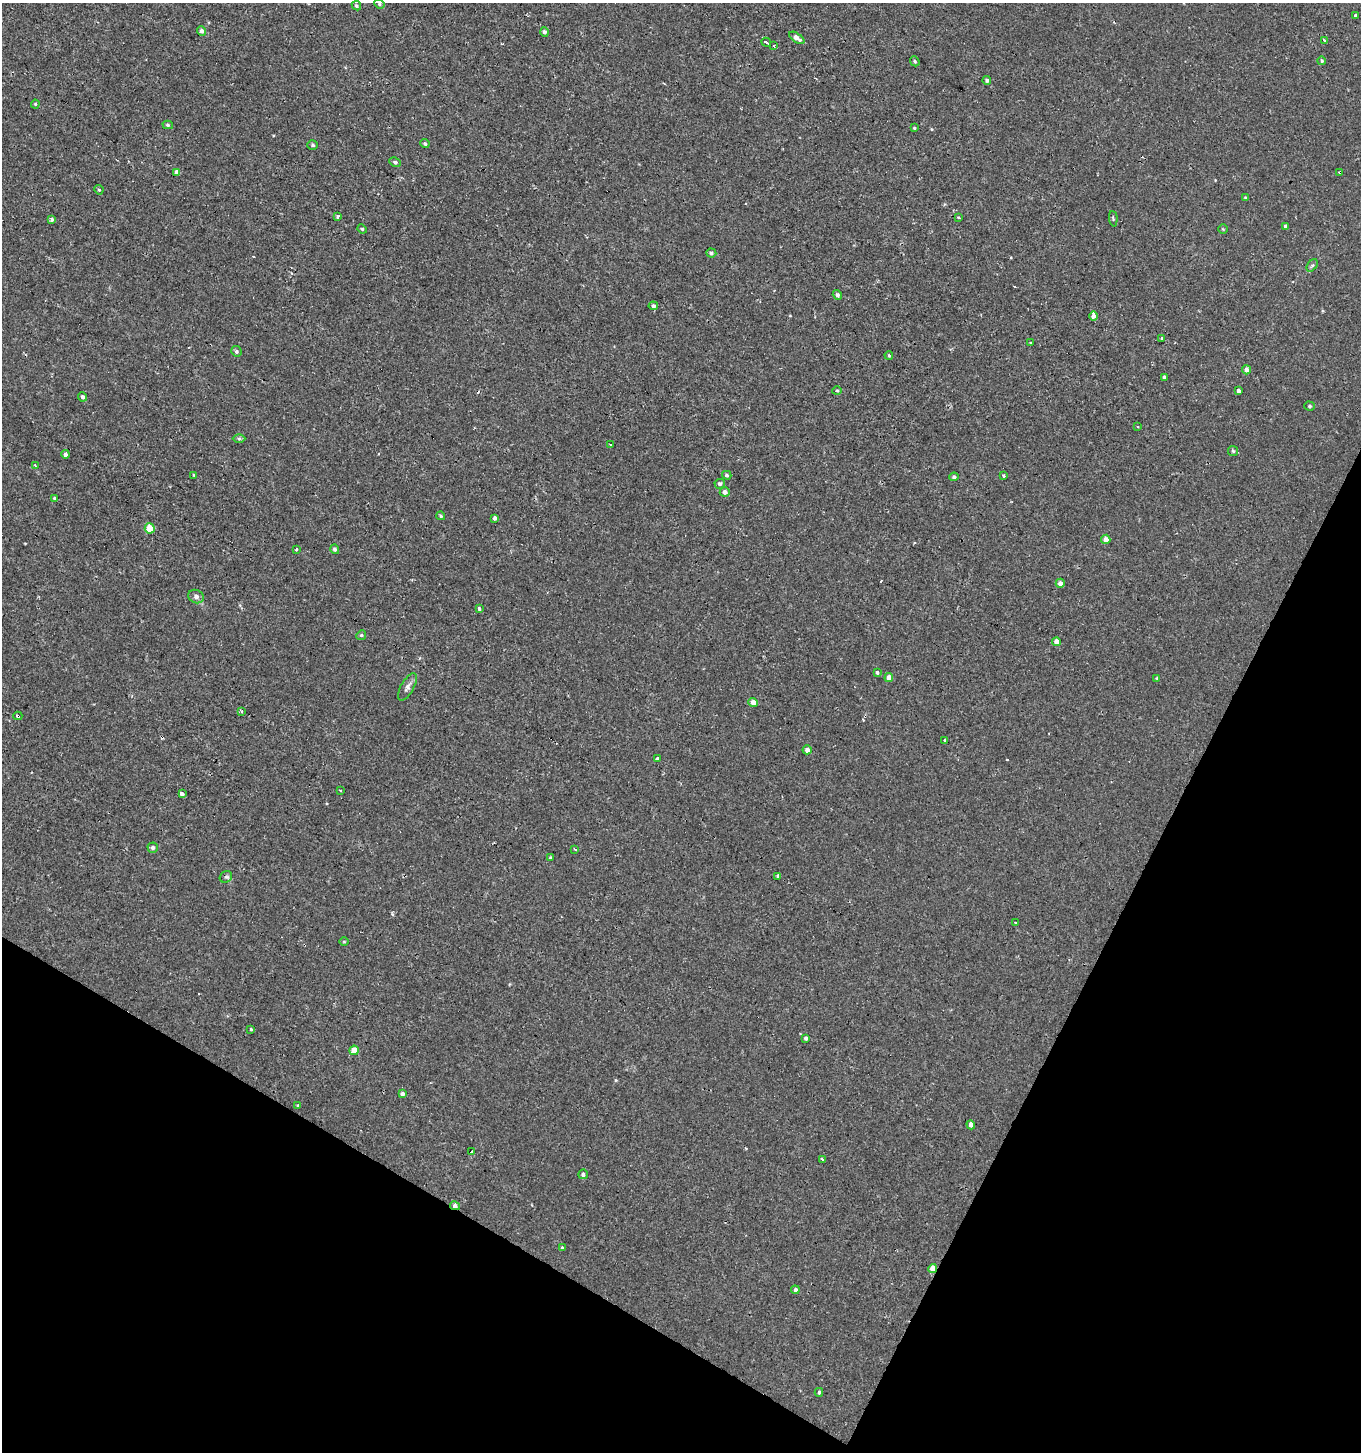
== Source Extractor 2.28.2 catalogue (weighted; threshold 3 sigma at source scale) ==
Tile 15 of 4 x 4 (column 3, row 4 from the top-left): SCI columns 2918-4276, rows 45-1494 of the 5950 x 5842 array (HDU 1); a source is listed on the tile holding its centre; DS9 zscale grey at full resolution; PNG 1363 x 1454 px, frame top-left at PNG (2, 3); each listed source drawn as its Kron ellipse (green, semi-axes under 4 px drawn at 4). Shown black and unused: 24% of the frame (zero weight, under 2 of 3 exposures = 3% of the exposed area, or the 3 px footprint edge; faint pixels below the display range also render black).
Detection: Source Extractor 2.28.2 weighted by HDU 2 'WHT'; one run over the whole footprint, this tile lists its part. Background -4.14e-04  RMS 0.0023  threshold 0.0104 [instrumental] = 3 sigma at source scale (4.5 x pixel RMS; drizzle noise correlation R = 1.50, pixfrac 1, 0.0396/0.0396 arcsec/px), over >= 5 px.
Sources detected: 114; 13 cosmic-ray / hot-pixel residue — neither listed nor drawn; the other 101 listed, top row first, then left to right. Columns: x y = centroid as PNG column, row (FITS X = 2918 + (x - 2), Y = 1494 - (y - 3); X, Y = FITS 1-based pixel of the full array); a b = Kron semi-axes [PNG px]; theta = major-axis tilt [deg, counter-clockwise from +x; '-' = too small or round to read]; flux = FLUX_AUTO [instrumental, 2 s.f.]
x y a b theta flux
379 4 5 4 - 0.31
356 6 5 4 - 0.38
1356 16 3 3 - 3.7
201 31 5 4 - 0.9
544 32 5 4 - 0.59
797 38 9 4 -33 1.4
1324 40 3 2 - 0.81
766 42 5 3 - 3.1
774 46 3 3 - 0.25
915 61 5 4 - 0.34
1322 61 4 4 - 0.33
987 80 4 4 - 0.47
35 104 4 4 - 0.22
168 125 5 4 - 0.34
914 128 3 3 - 0.26
425 144 4 4 - 0.41
313 145 5 4 - 0.39
395 162 6 4 -27 0.51
177 172 4 4 - 0.99
1340 172 3 2 - 0.3
99 190 5 3 - 0.23
1245 198 4 3 - 0.28
338 217 4 3 - 1.5
958 217 3 3 - 0.39
1113 219 8 3 -85 0.27
51 220 4 3 - 0.41
1286 226 3 3 - 3.8
362 229 5 4 - 0.29
1223 229 5 4 - 0.24
711 253 5 4 - 0.42
1312 265 7 4 52 0.37
837 295 5 4 - 0.64
653 306 4 4 - 0.55
1094 316 5 3 - 11
1162 339 3 2 - 0.51
1031 343 3 2 - 0.21
236 351 5 5 - 0.61
889 355 4 3 - 0.29
1246 370 4 4 - 1.1
1164 377 3 3 - 8.9
1238 390 3 3 - 12
837 391 4 4 - 0.26
83 397 4 4 - 0.55
1309 406 5 4 - 0.4
1138 427 3 2 - 0.23
239 439 6 4 0 0.36
611 444 2 2 - 0.25
1233 451 5 5 - 0.34
65 454 4 3 - 2.7
35 465 3 2 - 0.21
194 475 4 2 - 0.16
727 475 5 4 - 0.38
1003 475 3 3 - 0.79
954 477 4 4 - 0.45
720 484 5 5 - 0.67
725 492 5 5 - 0.99
55 498 3 3 - 0.63
441 516 4 3 - 0.33
495 518 4 3 - 0.73
150 528 5 5 - 5.3
1106 539 4 4 - 1.4
296 549 4 3 - 0.42
335 549 5 4 - 0.55
1060 583 4 4 - 1.2
196 597 8 6 -23 0.84
479 609 4 3 - 0.34
361 635 5 4 - 0.36
1056 642 4 4 - 1.5
877 672 3 3 - 3.5
889 678 4 4 - 1.6
1157 678 4 3 - 0.3
407 687 15 6 60 1.1
753 702 4 4 - 1.7
241 711 3 3 - 0.44
18 716 4 3 - 2.5
945 740 3 3 - 2.6
807 750 4 4 - 1
657 759 4 3 - 0.63
340 790 3 2 - 0.32
182 793 4 3 - 4.5
153 848 5 5 - 0.68
575 849 3 2 - 0.32
550 857 3 3 - 0.19
226 877 6 5 - 0.51
778 877 4 3 - 0.38
1015 922 3 3 - 0.93
344 942 5 3 - 0.19
251 1029 4 3 - 0.25
806 1038 4 4 - 0.5
354 1050 5 4 - 3.2
402 1094 4 4 - 0.74
298 1106 3 3 - 1.4
971 1125 5 4 - 1
471 1151 3 3 - 4.6
822 1159 4 3 - 1.4
583 1174 5 5 - 0.65
455 1206 5 4 - 1
562 1248 3 3 - 2.4
933 1268 4 4 - 2.5
795 1290 4 4 - 0.58
819 1392 4 3 - 0.35
Overlapping masked pixels (flux is a lower limit): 4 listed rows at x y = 1340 172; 18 716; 455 1206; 933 1268